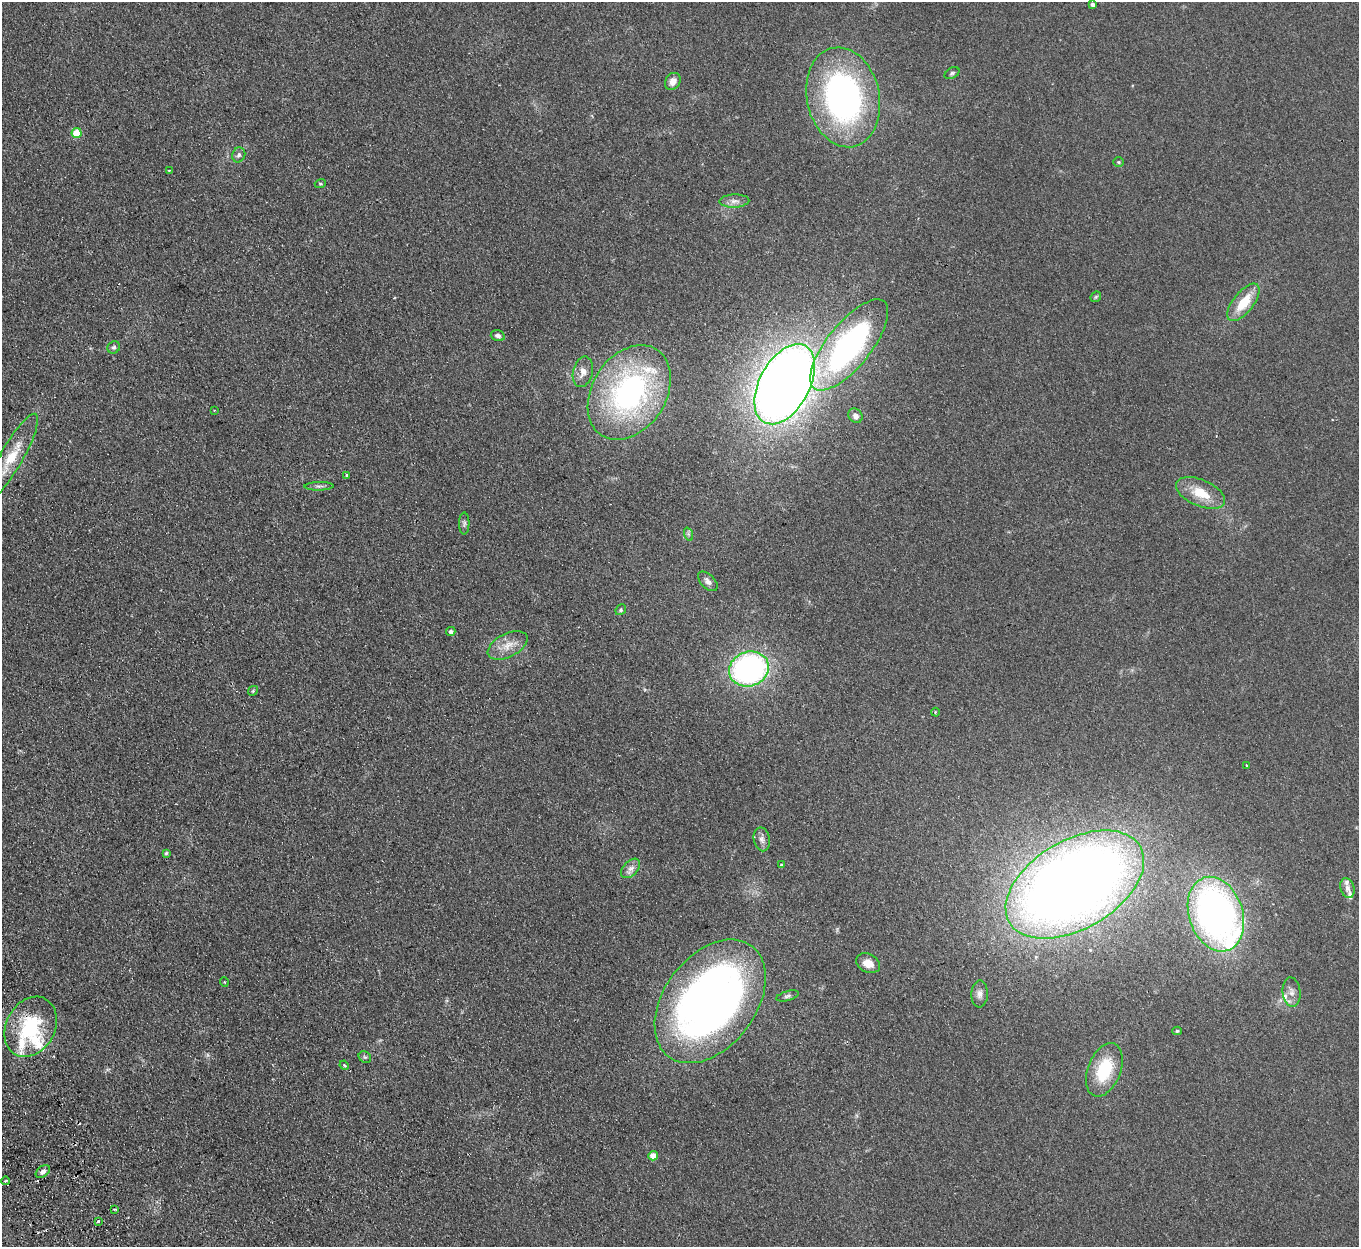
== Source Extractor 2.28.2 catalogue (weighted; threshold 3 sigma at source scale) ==
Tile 7 of 4 x 4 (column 3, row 2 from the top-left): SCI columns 2770-4126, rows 2666-3910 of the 5539 x 5457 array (HDU 1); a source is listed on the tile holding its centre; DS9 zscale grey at full resolution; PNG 1361 x 1249 px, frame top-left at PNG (2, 2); each listed source drawn as its Kron ellipse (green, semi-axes under 4 px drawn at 4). Shown black and unused: <1% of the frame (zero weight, under 2 of 3 exposures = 3% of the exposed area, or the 3 px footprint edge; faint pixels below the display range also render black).
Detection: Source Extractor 2.28.2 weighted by HDU 2 'WHT'; one run over the whole footprint, this tile lists its part. Background 0.189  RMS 0.014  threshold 0.0608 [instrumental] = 3 sigma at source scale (4.5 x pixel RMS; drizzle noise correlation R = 1.50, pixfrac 1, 0.05/0.05 arcsec/px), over >= 5 px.
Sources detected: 65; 1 too faint to see at this stretch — neither listed nor drawn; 7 inside a brighter listed object's ellipse — not listed separately; the other 57 listed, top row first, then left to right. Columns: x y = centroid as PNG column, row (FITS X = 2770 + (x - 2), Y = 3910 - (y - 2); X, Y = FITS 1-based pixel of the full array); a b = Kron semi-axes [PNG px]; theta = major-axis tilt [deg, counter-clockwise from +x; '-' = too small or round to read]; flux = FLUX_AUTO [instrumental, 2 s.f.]
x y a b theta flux
1092 4 4 3 - 4.1
952 73 8 5 30 2.4
673 81 9 7 57 10
843 97 50 36 -78 400
77 133 5 5 - 35
239 155 7 6 - 3.7
1118 162 5 5 - 1.7
169 170 3 3 - 1.1
320 184 5 3 - 1.6
734 201 15 6 2 7.3
1096 297 6 4 45 1.8
1243 302 22 10 52 34
498 336 7 5 -17 4
849 345 56 22 51 340
114 347 6 6 - 2.6
583 372 15 10 77 11
785 384 43 25 62 1800
629 392 51 37 57 290
214 410 3 2 - 0.9
855 416 8 6 -50 5.4
12 457 49 11 60 40
347 475 3 3 - 4
319 486 14 3 2 3.5
1200 493 26 13 -23 32
464 524 11 5 89 3.2
688 534 7 4 -71 2.2
708 581 12 7 -45 5.9
621 610 6 5 - 1.9
451 631 4 4 - 4.2
508 645 21 11 26 19
749 669 20 17 20 340
253 691 5 4 - 1.7
935 712 4 3 - 1.1
1246 765 3 3 - 1.5
762 839 12 8 -78 6.5
166 853 4 4 - 1.7
782 865 3 3 - 5.3
631 868 11 7 46 7.3
1075 884 76 44 30 1800
1347 888 10 7 -74 5.8
1216 914 38 27 -71 520
868 963 12 9 -27 13
224 982 5 3 - 1.1
1292 992 14 9 -85 8.8
980 994 13 8 88 7.2
787 996 11 4 16 3.2
710 1001 69 45 53 800
31 1027 32 24 61 96
1177 1031 4 4 - 1.7
365 1057 7 5 -42 2.5
344 1065 5 3 - 1.4
1104 1070 28 16 69 63
653 1156 4 4 - 16
43 1172 8 5 36 5
6 1181 4 3 - 2.4
114 1209 3 2 - 2
98 1221 3 3 - 2.7